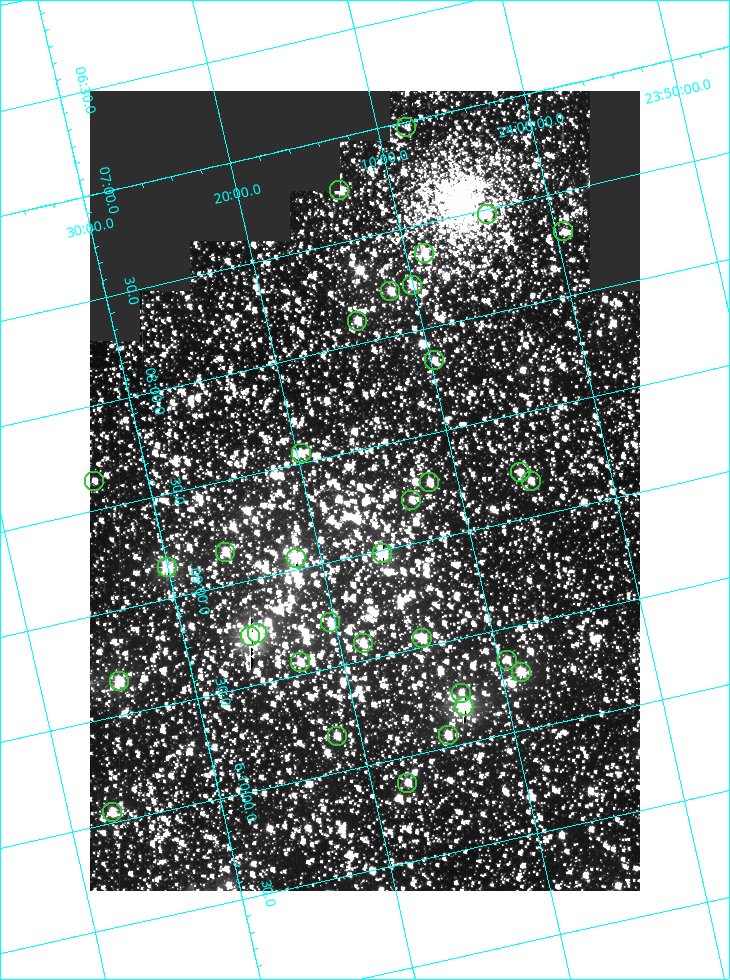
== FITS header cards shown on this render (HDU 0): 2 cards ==
NAXIS1  =                  550
NAXIS2  =                  800

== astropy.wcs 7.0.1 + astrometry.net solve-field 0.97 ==
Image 550 x 800 px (HDU 0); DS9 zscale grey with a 90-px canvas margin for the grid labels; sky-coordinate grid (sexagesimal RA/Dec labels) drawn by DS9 from the SOLVED WCS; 34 Tycho-2 reference stars matched to detected sources circled (green)
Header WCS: RA---TAN/DEC--TAN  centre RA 06:08:42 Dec +24:16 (92.17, +24.27 deg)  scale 3.98 arcsec/px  FOV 36.4' x 53.0'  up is -103 deg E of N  parity normal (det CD < 0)
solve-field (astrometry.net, Tycho-2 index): VERIFIED the header's WCS against the Tycho-2 star catalogue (verified at 3 index scales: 18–32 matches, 0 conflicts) and refined it, rather than solving blind
Solved WCS: RA---TAN-SIP/DEC--TAN-SIP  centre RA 06:08:42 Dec +24:16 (92.17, +24.27 deg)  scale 3.98 arcsec/px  FOV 36.4' x 53.0'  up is -103 deg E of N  parity normal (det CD < 0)
The solver's refit moves the header's centre by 0.16 arcsec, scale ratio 1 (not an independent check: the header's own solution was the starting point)
Tycho-2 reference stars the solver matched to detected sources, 34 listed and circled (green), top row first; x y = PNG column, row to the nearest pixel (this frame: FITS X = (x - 90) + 1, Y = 800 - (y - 91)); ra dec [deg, ICRS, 3 dp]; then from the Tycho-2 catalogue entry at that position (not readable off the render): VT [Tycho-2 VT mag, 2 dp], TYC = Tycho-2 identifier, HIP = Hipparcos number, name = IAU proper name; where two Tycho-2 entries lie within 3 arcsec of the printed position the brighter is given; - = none
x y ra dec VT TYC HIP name
406 127 91.756 +24.135 11.55 1864-383-1 - -
339 190 91.813 +24.222 9.50 1864-951-1 - -
487 214 91.882 +24.069 10.67 1864-1197-1 - -
563 231 91.922 +23.991 11.04 1864-773-1 - -
424 253 91.910 +24.147 9.81 1864-677-1 - -
412 285 91.945 +24.168 9.83 1864-545-1 - -
390 291 91.946 +24.193 9.49 1864-879-1 - -
357 321 91.972 +24.235 9.87 1864-607-1 - -
434 360 92.040 +24.163 9.97 1864-387-1 - -
301 453 92.113 +24.329 10.09 1877-692-1 - -
520 472 92.195 +24.097 9.91 1877-1306-1 - -
94 481 92.090 +24.558 11.22 1868-1493-1 - -
531 481 92.208 +24.088 10.02 1877-898-1 - -
429 482 92.182 +24.197 9.90 1877-42-1 - -
411 500 92.198 +24.221 10.14 1877-234-1 - -
225 552 92.210 +24.434 9.33 1881-345-1 - -
382 553 92.254 +24.266 8.73 1877-224-1 - -
296 558 92.236 +24.360 8.19 1877-300-1 29148 -
167 567 92.212 +24.501 8.67 1881-93-1 - -
330 622 92.321 +24.338 9.42 1877-884-1 - -
257 633 92.315 +24.419 9.14 1881-15-1 - -
250 636 92.316 +24.428 7.55 1881-1595-1 - -
422 638 92.364 +24.244 8.80 1877-1589-1 - -
363 643 92.355 +24.308 9.21 1877-702-1 - -
507 660 92.412 +24.157 10.23 1877-766-1 - -
300 662 92.360 +24.380 9.69 1881-496-1 - -
521 672 92.431 +24.145 8.75 1877-16-1 - -
119 681 92.334 +24.580 8.60 1881-81-1 - -
461 693 92.439 +24.215 10.07 1877-154-1 - -
464 706 92.456 +24.215 7.57 1877-1484-1 - -
448 735 92.485 +24.239 9.49 1877-1276-1 - -
337 736 92.457 +24.359 9.75 1877-1432-1 - -
407 783 92.531 +24.294 10.40 1877-334-1 - -
112 812 92.487 +24.619 9.38 1881-1542-1 - -